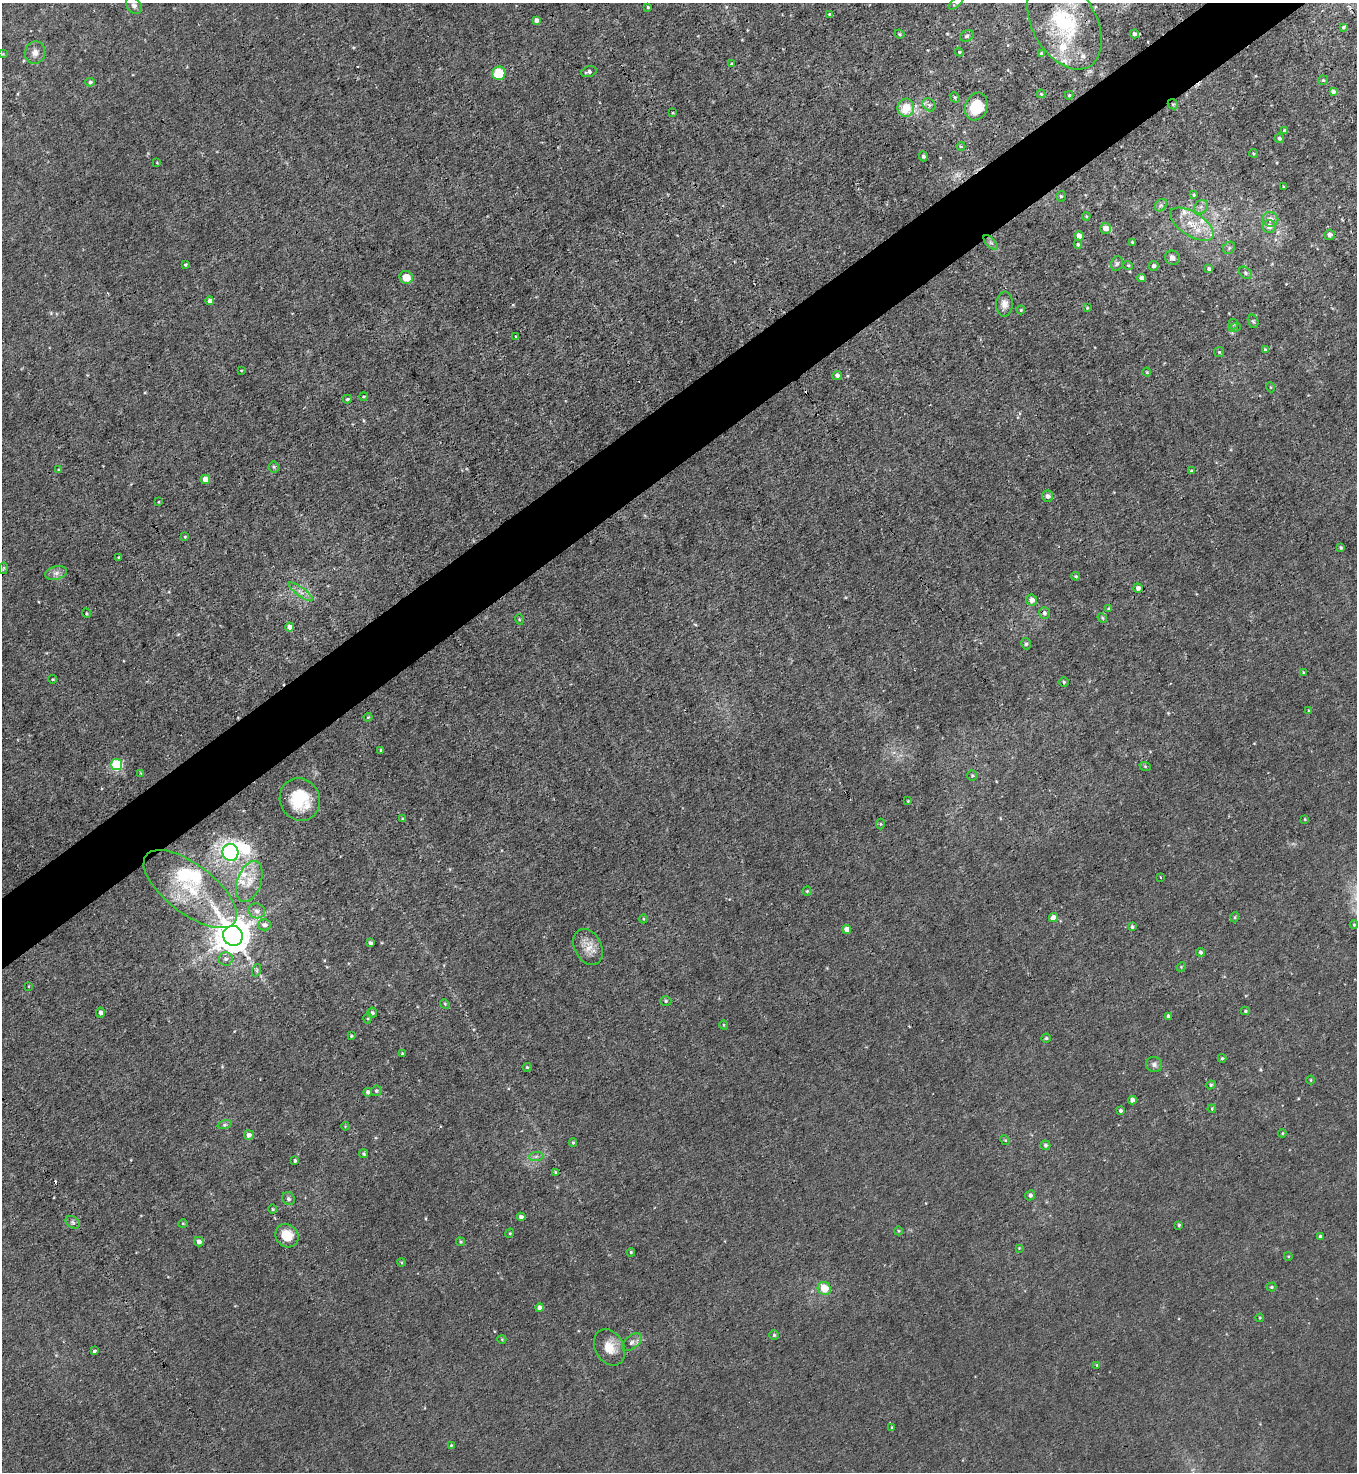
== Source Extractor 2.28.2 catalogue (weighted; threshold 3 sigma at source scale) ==
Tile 10 of 4 x 4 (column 2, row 3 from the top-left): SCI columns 1651-3005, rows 1471-2940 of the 5870 x 5879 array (HDU 1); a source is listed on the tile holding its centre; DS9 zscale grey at full resolution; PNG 1359 x 1474 px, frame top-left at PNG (2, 3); each listed source drawn as its Kron ellipse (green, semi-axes under 4 px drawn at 4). Shown black and unused: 5% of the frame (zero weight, under 3 of 4 exposures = <1% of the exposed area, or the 3 px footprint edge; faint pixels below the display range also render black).
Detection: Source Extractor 2.28.2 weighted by HDU 2 'WHT'; one run over the whole footprint, this tile lists its part. Background 0.00828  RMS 0.0024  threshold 0.0109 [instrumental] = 3 sigma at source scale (4.5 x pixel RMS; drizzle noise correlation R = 1.50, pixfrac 1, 0.05/0.05 arcsec/px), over >= 5 px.
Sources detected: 206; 1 inside a brighter object's white glare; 2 cosmic-ray / hot-pixel residue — neither listed nor drawn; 9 inside a brighter listed object's ellipse — not listed separately; the other 194 listed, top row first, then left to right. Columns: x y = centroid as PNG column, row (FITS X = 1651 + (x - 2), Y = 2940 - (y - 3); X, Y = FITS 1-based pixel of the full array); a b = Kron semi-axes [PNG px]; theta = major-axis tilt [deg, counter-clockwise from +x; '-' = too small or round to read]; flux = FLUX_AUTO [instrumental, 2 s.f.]
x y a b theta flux
956 3 9 4 43 0.55
134 6 9 7 -50 0.98
648 7 3 3 - 0.31
830 15 4 3 - 0.68
536 20 4 4 - 0.77
1064 23 50 32 -60 23
1343 27 4 4 - 0.43
899 34 5 3 - 0.31
1135 34 4 4 - 0.78
967 36 7 5 29 0.59
35 52 11 10 - 1.6
959 52 4 4 - 0.27
1041 53 3 3 - 0.41
3 54 4 4 - 0.22
731 63 3 2 - 0.24
589 72 8 5 18 0.74
499 73 7 6 - 11
1323 80 5 4 - 0.32
90 82 5 4 - 0.47
1333 92 4 4 - 0.63
1041 94 4 4 - 0.28
1069 95 4 3 - 0.37
955 97 5 4 - 0.38
1173 104 5 4 - 0.35
929 105 7 6 - 0.71
976 107 14 11 69 6.9
906 108 9 8 - 5.4
673 113 3 2 - 0.29
1284 131 4 3 - 0.38
1279 138 5 4 - 0.43
961 146 4 3 - 0.21
1253 153 4 3 - 0.25
923 156 5 4 - 0.5
157 163 4 4 - 0.21
1284 187 3 2 - 0.22
1194 195 4 3 - 0.28
1061 196 5 4 - 0.42
1161 205 7 5 46 0.64
1201 207 7 6 - 0.83
1086 216 4 4 - 0.27
1270 219 8 7 - 1.5
1192 224 25 11 -33 5.6
1269 227 6 6 - 1.4
1106 228 5 5 - 2.2
1330 235 5 5 - 0.89
1079 236 4 4 - 1.7
991 243 9 4 -47 0.75
1132 243 4 3 - 0.43
1078 244 4 4 - 0.36
1229 248 7 5 45 0.56
1172 258 7 7 - 1.3
1117 263 7 5 72 0.56
185 265 4 3 - 0.32
1128 265 5 3 - 0.22
1154 266 5 4 - 0.72
1209 269 4 4 - 0.47
1245 273 7 5 -43 0.59
406 277 7 6 - 3.1
1142 278 4 4 - 1.3
209 301 4 4 - 0.92
1004 304 12 8 87 1.6
1087 308 4 3 - 0.24
1021 310 4 3 - 0.28
1253 321 7 5 -71 0.4
1233 324 5 5 - 0.36
1235 327 6 4 19 0.43
516 337 3 3 - 0.23
1265 350 4 4 - 0.56
1219 352 5 5 - 0.31
241 370 3 2 - 0.17
1147 372 4 4 - 0.22
837 375 4 4 - 0.68
1270 387 5 3 - 0.2
364 396 4 2 - 0.21
347 399 4 3 - 0.38
274 467 5 5 - 0.4
58 470 4 3 - 0.26
1191 471 4 3 - 0.35
205 479 5 4 - 2.9
1048 496 6 5 - 1
158 502 3 2 - 0.17
185 537 3 3 - 0.22
1341 548 3 3 - 0.39
119 557 3 3 - 0.27
3 568 6 3 81 0.26
56 573 11 6 15 1.2
1076 576 4 3 - 0.28
1138 588 5 4 - 0.83
301 592 14 4 -36 1.3
1032 600 5 5 - 1.4
1109 609 4 3 - 0.34
86 613 5 3 - 0.23
1044 613 6 5 - 0.74
1102 618 5 4 - 0.29
519 619 5 3 - 0.25
289 627 4 4 - 1.8
1026 644 6 5 - 0.46
1304 672 4 3 - 0.25
53 679 4 3 - 0.25
1064 682 5 5 - 0.39
1309 711 4 3 - 0.31
368 717 4 3 - 0.26
381 750 4 4 - 0.35
116 765 5 5 - 21
1145 766 6 3 -20 0.28
141 773 4 3 - 0.21
972 775 5 5 - 0.33
300 800 22 20 -64 9.2
908 801 3 3 - 0.22
403 819 4 3 - 0.3
1305 819 3 2 - 0.21
880 824 5 3 - 0.25
230 852 8 8 - 55
1160 877 3 3 - 0.6
249 881 21 12 70 3.9
190 889 55 24 -37 17
807 891 4 4 - 0.31
257 911 8 7 - 1
1235 917 5 3 - 0.26
1053 918 4 4 - 2.3
643 919 4 3 - 0.21
265 925 6 5 - 1
1354 925 4 3 - 0.26
1132 927 4 3 - 0.47
847 929 4 4 - 1.7
233 936 10 9 - 640
371 943 4 4 - 0.68
588 947 19 13 -64 3.1
1200 952 4 4 - 0.51
226 959 7 6 - 0.81
1181 967 5 4 - 0.23
257 970 6 4 72 0.46
29 986 4 3 - 0.17
666 1001 6 4 0 0.37
445 1004 5 4 - 0.27
1245 1011 4 4 - 0.35
100 1012 5 4 - 0.69
372 1013 5 5 - 0.52
1169 1016 4 3 - 0.63
368 1018 5 3 - 0.25
724 1025 4 3 - 0.2
351 1036 3 3 - 0.29
1046 1038 4 4 - 0.36
402 1054 3 3 - 0.33
1222 1058 4 4 - 0.34
1154 1065 8 7 - 0.9
527 1067 4 4 - 0.31
1311 1080 4 3 - 0.21
1211 1085 5 4 - 0.36
376 1091 5 5 - 0.46
368 1092 4 4 - 0.67
1132 1100 4 4 - 1.5
1212 1109 4 4 - 0.24
1120 1111 3 3 - 0.45
224 1125 7 3 19 0.44
345 1126 4 3 - 0.21
1282 1133 4 4 - 0.25
249 1135 5 5 - 1.1
1005 1140 5 4 - 0.29
573 1143 4 3 - 0.32
1045 1145 5 5 - 0.55
364 1154 4 4 - 0.4
536 1156 7 4 1 0.65
295 1160 4 3 - 0.4
555 1172 3 2 - 0.2
1030 1195 5 4 - 0.65
289 1199 7 6 - 0.52
273 1209 5 3 - 0.26
521 1217 4 4 - 0.89
73 1222 7 5 -36 0.58
183 1223 5 3 - 0.21
1179 1225 3 3 - 0.32
898 1231 4 3 - 0.23
510 1233 4 3 - 0.23
287 1236 12 11 - 4.4
1321 1237 4 3 - 0.71
199 1242 5 4 - 1.1
460 1242 4 4 - 0.31
1019 1248 4 4 - 0.22
631 1252 4 3 - 0.27
1288 1256 4 3 - 0.2
401 1262 4 3 - 0.24
1272 1287 5 4 - 0.32
824 1288 7 6 - 4.4
540 1308 4 4 - 0.85
1260 1318 4 4 - 0.25
774 1335 4 4 - 0.37
502 1339 4 4 - 0.27
632 1342 11 6 41 1
610 1347 19 14 -60 3.8
94 1351 4 3 - 1.1
1097 1365 3 3 - 0.2
892 1427 3 3 - 0.23
451 1445 4 3 - 0.24
Overlapping masked pixels (flux is a lower limit): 1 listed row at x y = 1173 104
Isophote crosses this tile's border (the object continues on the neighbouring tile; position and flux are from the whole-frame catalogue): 1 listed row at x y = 956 3